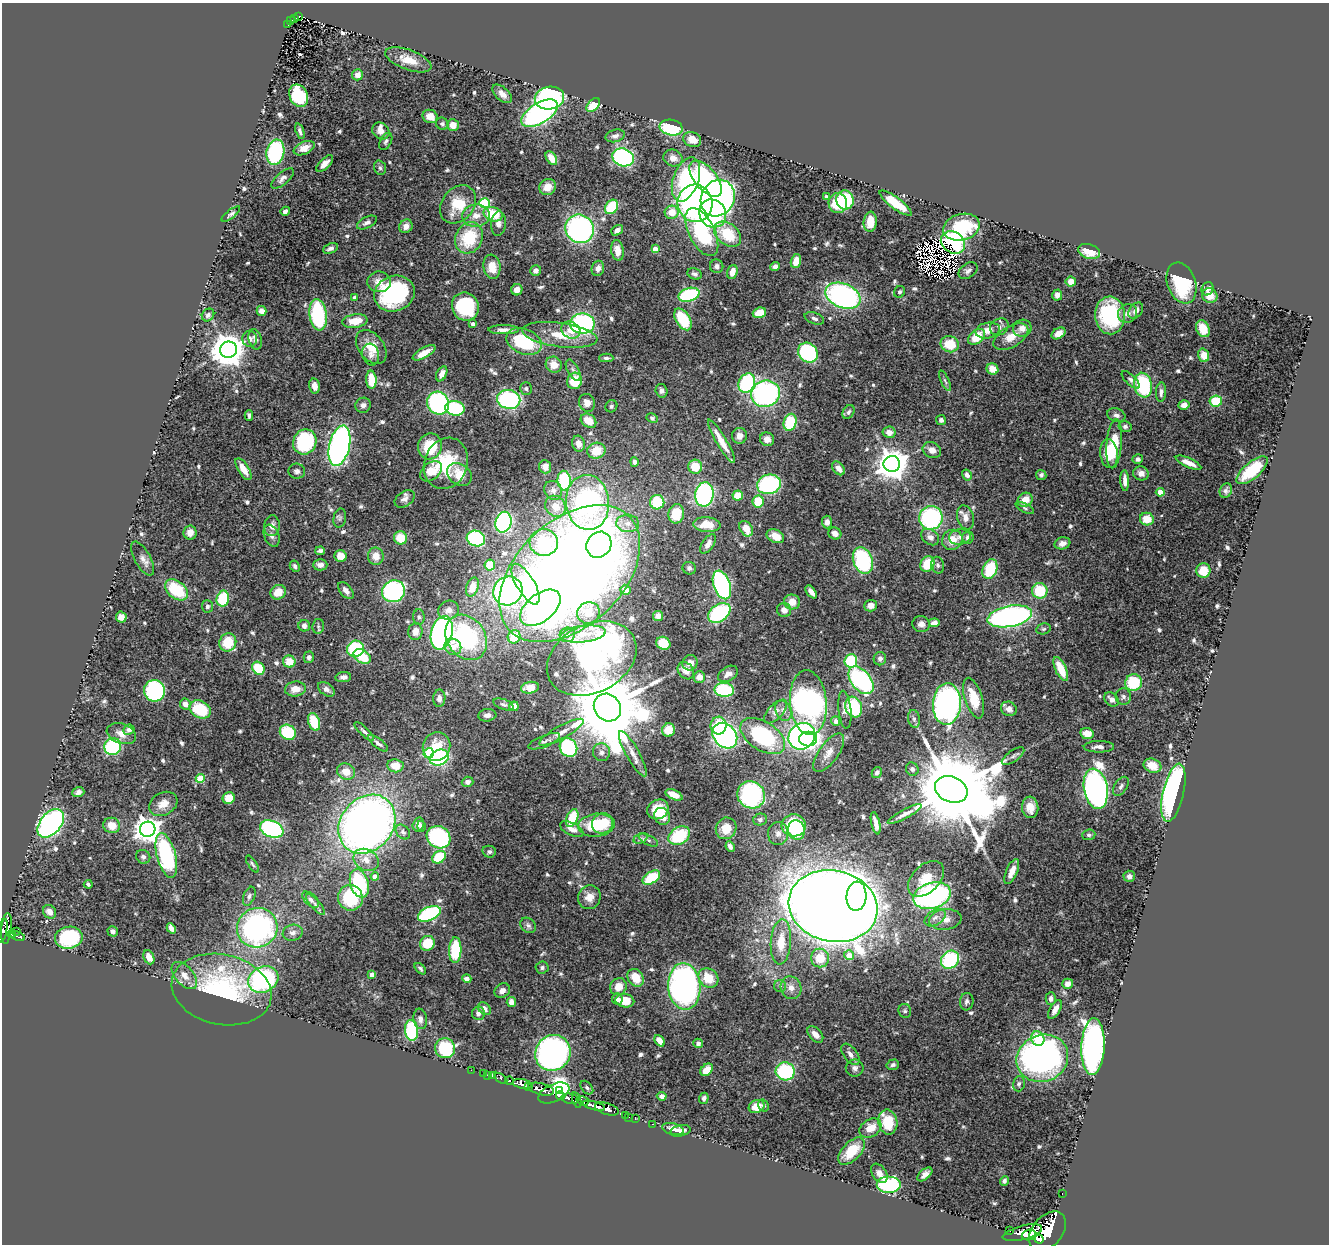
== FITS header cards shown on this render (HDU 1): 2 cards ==
NAXIS1  =                 1327
NAXIS2  =                 1242

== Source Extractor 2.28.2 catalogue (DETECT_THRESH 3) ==
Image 1327 x 1242 px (HDU 1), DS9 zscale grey, 1 PNG px = 1 image px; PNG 1331 x 1246 px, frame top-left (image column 1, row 1242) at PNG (2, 3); each listed source drawn as its Kron ellipse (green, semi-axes under 4 px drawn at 4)
Background 1.02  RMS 0.028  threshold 0.0839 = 3 sigma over >= 5 px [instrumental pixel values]
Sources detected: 665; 7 with non-positive FLUX_AUTO (blend fragments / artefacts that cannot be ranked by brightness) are neither listed nor drawn; of the other 658, the 500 brightest by FLUX_AUTO listed and drawn (158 fainter detections omitted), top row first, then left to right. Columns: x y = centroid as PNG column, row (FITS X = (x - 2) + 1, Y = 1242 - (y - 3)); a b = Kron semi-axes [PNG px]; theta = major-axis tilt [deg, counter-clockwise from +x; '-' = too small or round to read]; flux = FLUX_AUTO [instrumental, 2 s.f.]
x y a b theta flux
299 16 4 2 - 52
295 18 3 3 - 59
291 20 4 3 - 68
288 25 2 2 - 4.8
408 60 24 10 -20 33
357 75 5 5 - 13
502 94 12 6 -43 14
299 96 12 9 -65 110
549 98 15 11 11 380
593 105 8 5 45 60
540 113 20 10 31 470
430 116 7 6 - 19
442 124 6 6 - 5
453 125 6 5 - 22
671 128 12 7 -10 130
300 131 8 3 -71 5.3
381 131 9 7 -40 14
615 136 10 6 13 7.1
692 140 9 7 -25 25
386 141 9 5 63 5.1
304 148 11 6 24 16
275 152 13 9 79 180
623 157 11 8 -20 330
551 158 8 4 -56 19
673 158 10 8 -24 15
325 164 11 5 44 12
380 168 7 5 -73 4.7
282 178 14 6 41 8.3
686 179 23 12 71 190
706 179 22 11 -50 210
548 187 8 7 - 21
826 196 3 3 - 5.4
718 198 19 16 60 600
845 200 9 8 - 110
485 203 5 5 - 140
695 203 19 17 -79 560
838 203 10 9 - 62
896 203 19 5 -36 58
458 204 21 16 51 66
612 207 8 6 52 100
285 211 5 4 - 6.9
672 212 7 6 - 29
713 213 14 13 - 230
231 214 11 4 38 5.6
493 214 10 7 -16 66
476 216 14 11 5 24
870 222 10 6 85 35
367 223 11 5 28 6.9
498 224 12 7 84 11
406 226 7 6 - 12
961 227 19 13 14 120
580 229 14 14 - 430
617 230 6 4 38 8.3
702 232 26 13 -63 190
728 234 15 10 -39 68
469 238 16 13 63 96
953 242 13 10 -34 200
330 248 8 5 22 5.8
655 249 4 4 - 26
617 250 10 6 -80 19
1089 251 11 7 -16 30
796 261 7 5 73 21
717 266 7 6 - 7.4
492 267 12 8 -81 30
775 267 5 4 - 9.3
598 268 8 6 75 11
536 271 5 5 - 7.9
968 271 10 7 36 8
732 272 7 5 70 18
695 274 7 5 -22 5.6
379 282 12 10 -5 19
1071 282 5 5 - 19
1182 283 21 14 -71 120
1207 289 7 5 63 7.7
517 290 6 5 - 12
900 292 6 5 - 4.5
394 294 21 17 21 250
689 295 10 6 16 160
1057 295 5 5 - 8.8
843 296 18 12 -22 470
1210 296 8 7 - 21
355 297 4 4 - 12
465 307 14 13 - 150
261 311 5 5 - 9.8
1136 311 9 6 54 13
759 313 7 5 18 35
1127 313 10 9 - 12
208 315 7 5 48 6.1
318 315 16 8 -82 160
1110 315 19 15 -87 170
814 318 10 5 -20 6.5
683 319 12 7 -58 74
355 321 12 6 8 35
582 323 12 10 1 300
473 324 4 3 - 9.8
999 327 10 8 33 10
1022 328 9 8 - 17
1203 329 9 6 -65 31
504 330 15 4 0 12
571 330 10 8 -29 19
988 330 12 8 12 21
1058 333 7 5 31 15
560 335 38 12 -7 56
977 337 9 6 41 41
1011 337 19 10 32 30
250 339 8 7 - 6.9
255 339 10 6 -75 7.1
524 341 18 12 -23 120
950 344 9 8 - 49
371 347 19 12 -53 38
228 350 8 8 - 4600
424 353 13 5 30 19
808 353 10 9 - 200
371 355 11 8 -75 9.7
1204 355 7 5 -73 24
606 358 7 4 -1 5.6
554 365 8 7 - 23
992 369 6 5 - 23
573 370 11 5 -62 7.3
442 374 8 5 64 15
371 380 9 5 -87 51
1131 380 11 5 -44 5.8
575 381 8 7 - 55
945 381 11 4 -66 4.2
747 383 10 8 62 200
1143 385 12 9 -78 160
314 386 7 5 -78 14
526 389 6 6 - 5
661 391 7 6 - 6.8
1161 392 9 5 86 8.3
766 394 14 13 - 370
509 399 11 9 -11 300
1216 401 6 5 - 59
438 403 12 10 -57 310
587 403 9 7 -68 15
363 405 8 7 - 8.3
1184 405 5 5 - 13
611 406 6 5 - 4.1
455 408 9 7 -10 150
848 412 7 5 59 4.9
249 415 5 3 - 4.2
1116 415 9 6 -20 7.3
652 418 6 4 -27 4.3
941 420 5 5 - 6.4
588 421 8 6 -37 30
790 422 8 6 75 110
1125 427 6 5 - 5.8
889 432 6 5 - 13
739 436 8 7 - 15
767 439 7 6 - 14
721 441 25 5 -59 32
305 442 13 11 61 180
578 444 8 6 -74 15
1114 444 24 7 85 74
339 446 21 10 77 730
430 446 13 12 - 68
932 450 9 7 -26 16
596 451 9 8 - 38
1109 453 14 9 -83 45
1138 459 5 5 - 5.6
634 462 5 4 - 6.1
446 463 26 21 69 100
1189 463 14 4 -25 16
892 464 8 8 - 3600
545 467 6 6 - 14
695 467 7 7 - 40
838 468 8 5 -53 12
243 469 12 5 -59 23
1252 470 19 8 40 86
297 471 8 7 - 6.7
431 471 12 8 39 38
1141 473 8 7 - 13
459 474 13 10 -36 43
967 475 6 4 -58 7.6
1041 475 5 5 - 4.8
1125 480 10 4 -88 14
564 481 10 6 -85 120
769 484 12 10 15 220
553 490 10 8 -59 9
1226 491 7 6 - 5.7
1160 492 4 4 - 42
704 494 12 9 82 310
738 496 5 5 - 42
405 499 11 7 34 9.6
1025 500 8 6 36 29
587 502 27 21 -85 550
657 502 7 7 - 79
758 502 6 5 - 58
555 506 11 9 -47 22
1025 508 10 4 -27 4.2
676 514 10 8 78 46
965 517 12 8 -73 14
340 518 9 6 77 4.6
931 518 12 11 - 230
1147 519 7 6 - 33
503 522 10 8 75 310
827 522 6 5 - 9.8
628 523 11 9 -4 16
707 525 13 7 -3 41
272 526 10 8 84 12
746 529 8 6 -57 30
190 533 7 6 - 15
835 533 7 6 - 13
272 536 11 7 -67 9.1
775 536 9 6 -27 20
930 537 10 7 -36 9.6
960 537 11 7 7 9.1
401 538 7 6 - 43
968 538 6 5 - 8.3
476 539 9 7 -16 180
952 540 10 9 - 27
544 543 14 13 - 120
1062 543 8 6 16 13
708 544 11 6 56 13
599 545 13 12 - 190
320 551 5 4 - 5.5
340 556 6 6 - 23
376 556 8 8 - 21
143 559 19 7 -61 12
863 561 14 9 -70 180
927 564 8 6 60 49
320 565 7 5 -1 8.8
490 565 5 5 - 45
938 565 8 6 -77 6.2
295 566 6 4 -61 5.5
689 568 7 6 - 6.4
990 569 10 7 69 83
1203 570 7 7 - 40
570 574 83 53 43 3000
525 584 23 9 -59 120
722 585 15 8 -71 340
472 587 10 6 72 24
176 590 13 8 -38 93
346 590 10 6 -50 11
625 590 5 5 - 15
393 591 11 10 - 320
508 591 15 14 - 420
1040 591 8 7 - 75
278 592 8 7 - 26
811 592 7 4 -52 12
223 599 8 6 78 85
792 602 8 7 - 20
207 606 6 5 - 4.9
871 606 6 6 - 13
540 608 23 13 39 480
449 610 10 9 - 13
784 610 7 7 - 11
588 613 11 10 - 24
719 613 12 8 35 190
658 616 5 5 - 9.1
1010 616 22 10 11 600
121 617 5 5 - 17
419 617 7 6 - 4.6
934 623 5 4 - 11
921 624 8 8 - 8.6
304 626 6 5 - 8.4
318 626 7 6 - 4.4
1043 629 7 5 14 4.4
415 632 8 7 - 15
442 633 17 10 76 650
583 634 23 8 7 30
567 635 7 7 - 8
466 637 24 19 -56 250
514 637 7 6 - 47
228 642 9 8 - 55
663 643 7 6 - 52
453 647 9 8 - 19
355 649 9 8 - 130
362 656 9 6 -35 68
309 657 6 5 - 5.4
592 658 47 34 27 610
880 659 6 6 - 6.5
289 661 6 6 - 32
851 661 7 6 - 100
690 663 8 7 - 14
258 668 7 6 - 67
1061 669 13 5 -65 39
686 671 9 7 -50 21
728 674 11 7 32 12
343 677 8 5 7 8.8
699 677 6 6 - 18
861 680 16 9 -51 300
1133 683 8 8 - 83
530 688 9 5 11 19
295 689 10 7 5 22
326 689 9 6 -35 9.9
724 690 9 7 -8 120
155 691 11 10 - 220
1123 696 8 7 - 6
439 698 8 6 87 8.2
973 698 21 8 -73 47
1112 699 8 6 -43 11
808 703 32 18 -85 750
185 704 6 5 - 15
503 704 10 5 -19 4.7
947 704 21 14 87 590
514 706 5 5 - 19
607 707 14 13 - 33000
854 707 10 8 -70 110
200 709 11 8 -28 77
1009 709 8 7 - 12
845 710 19 6 -84 12
776 711 15 7 47 11
783 711 10 7 -65 11
487 715 9 6 6 7.5
914 719 9 6 -80 5.5
836 721 5 4 - 9.3
314 722 9 5 -70 61
718 726 9 8 - 46
129 730 6 5 - 6
668 730 7 6 - 32
288 732 8 7 - 92
364 732 13 3 -44 6.4
561 732 25 6 29 20
1087 733 7 5 -11 20
121 734 15 10 -19 19
725 736 14 11 -49 450
763 736 25 14 -33 200
802 736 14 12 42 440
808 739 9 7 0 140
544 741 17 6 21 9.7
378 743 12 4 -37 7.5
113 746 9 8 - 160
436 746 14 13 - 40
568 747 10 8 -56 190
1099 747 15 5 1 12
601 752 9 8 - 11
429 753 5 5 - 100
829 753 22 9 54 21
633 754 26 6 -61 20
1013 756 13 5 35 7.2
439 758 10 7 21 180
395 766 8 6 -7 26
1152 766 9 6 -22 33
912 769 7 6 - 5.7
346 771 9 8 - 27
877 772 6 5 - 6
200 778 4 4 - 64
467 782 6 5 - 7.3
1121 786 11 6 57 6.9
951 789 17 12 -23 42000
1096 789 20 11 -80 930
78 792 6 5 - 8.8
1173 793 29 10 77 490
674 795 9 4 -24 20
751 795 14 13 - 330
229 798 6 5 - 31
163 804 15 11 29 24
1030 807 11 8 -86 22
658 809 11 9 30 33
905 814 19 4 28 13
662 816 8 7 - 48
572 818 9 5 68 74
760 819 7 6 - 5.3
51 823 16 10 49 500
603 823 11 10 - 56
876 823 11 4 -77 12
367 824 32 26 50 1400
418 824 7 5 75 9
112 825 8 7 - 23
596 825 18 11 5 85
794 825 12 11 - 140
421 826 5 4 - 5.3
726 828 11 10 - 29
148 829 8 7 - 2000
272 829 12 8 -23 260
572 829 13 6 -26 11
796 830 10 8 -73 81
403 832 8 6 -46 5.4
778 833 11 10 - 12
1089 835 6 5 - 4.4
679 836 11 8 31 95
438 837 12 10 -35 230
640 838 7 4 25 4.8
648 840 10 4 -26 5.7
730 847 5 4 - 8.4
489 852 7 5 -13 4.9
166 856 23 9 -75 250
143 857 7 6 - 6.1
439 857 7 5 36 80
366 860 13 10 -29 18
252 864 10 4 -56 4.1
1012 871 13 5 67 21
375 876 4 4 - 17
1129 876 5 5 - 7.2
651 878 10 5 32 71
926 879 21 13 44 39
359 883 14 9 -73 140
88 884 4 3 - 4.6
249 896 10 5 68 5.8
856 896 14 10 85 300
932 896 19 13 16 400
589 897 12 11 - 19
350 898 13 12 - 100
311 900 10 5 -43 7.4
315 904 13 4 -48 6.9
833 906 45 35 -12 6900
49 912 7 6 - 14
429 914 12 6 24 240
935 918 12 7 32 11
945 919 16 10 8 20
528 925 9 6 -44 5.9
7 928 15 5 84 860
171 928 5 4 - 11
257 928 20 19 - 440
3 931 12 4 79 520
17 931 2 2 - 49
113 931 5 5 - 5.6
293 933 10 8 9 8.5
12 934 4 3 - 290
17 936 8 4 -21 230
69 938 14 11 10 140
781 942 23 10 86 44
427 943 7 7 - 51
455 950 13 6 88 120
849 955 5 5 - 28
149 957 7 5 -65 17
820 958 9 9 - 42
950 960 10 8 46 170
542 967 6 6 - 4.4
420 969 7 4 -46 4.2
184 975 16 9 -49 19
372 975 4 4 - 22
636 978 9 7 -56 35
708 978 11 9 -44 45
467 979 4 4 - 9.5
263 980 16 12 25 310
1068 984 5 5 - 13
684 986 23 16 -85 670
780 986 6 6 - 5.1
618 987 9 8 - 25
791 988 11 10 - 15
221 990 51 35 -12 310
502 991 8 7 - 10
617 999 5 5 - 7.3
1051 999 6 5 - 7.5
625 1001 9 6 -10 43
511 1002 5 4 - 14
967 1002 9 7 82 6.1
484 1009 7 5 -49 9.5
1055 1009 10 5 60 11
905 1011 7 6 - 4.5
478 1013 7 6 - 7.7
420 1019 10 6 -83 10
412 1030 10 6 -86 130
815 1034 10 6 -48 16
1038 1039 7 6 - 51
659 1041 6 4 -50 17
698 1043 5 4 - 6.8
1093 1047 28 11 87 840
445 1048 10 9 - 140
553 1053 18 17 - 530
850 1054 12 6 -54 11
1042 1058 26 23 24 820
893 1065 6 5 - 4.6
855 1068 9 8 - 8.8
471 1070 2 2 - 11
707 1070 7 5 44 27
785 1071 9 9 - 150
483 1073 2 2 - 16
487 1075 3 2 - 18
492 1076 3 3 - 49
501 1078 7 3 -34 180
509 1081 4 3 - 330
522 1084 9 5 -11 2100
1019 1084 8 5 75 4.5
529 1086 4 3 - 460
587 1088 8 5 -49 4.2
541 1089 13 5 -14 3100
560 1091 4 3 - 400
554 1093 16 9 23 1100
560 1096 4 3 - 600
662 1096 5 4 - 9.4
704 1098 5 4 - 6.4
570 1099 9 5 -10 990
577 1100 8 3 -73 300
583 1101 6 4 -18 530
594 1106 12 3 -14 2200
757 1106 8 6 21 28
764 1106 6 5 - 4.3
607 1109 12 5 -17 2700
625 1115 3 2 - 29
628 1117 3 2 - 46
635 1118 4 2 - 55
888 1122 12 9 -79 72
653 1124 3 2 - 30
870 1128 12 8 32 28
673 1129 11 5 -14 18
680 1131 10 5 13 9.7
851 1151 17 9 47 59
879 1173 10 7 -55 11
925 1174 9 5 41 9.4
1004 1181 5 4 - 5
889 1185 12 8 0 190
1062 1194 3 2 - 20
1010 1231 3 3 - 110
1048 1231 22 15 49 10000
1022 1233 20 7 14 5300
1029 1235 7 5 9 2400
1039 1239 5 3 - 890
At the frame edge (FLAGS 8, measured only in part): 1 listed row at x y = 3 931
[158 fainter detections neither listed nor drawn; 7 non-positive-flux detections neither listed nor drawn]